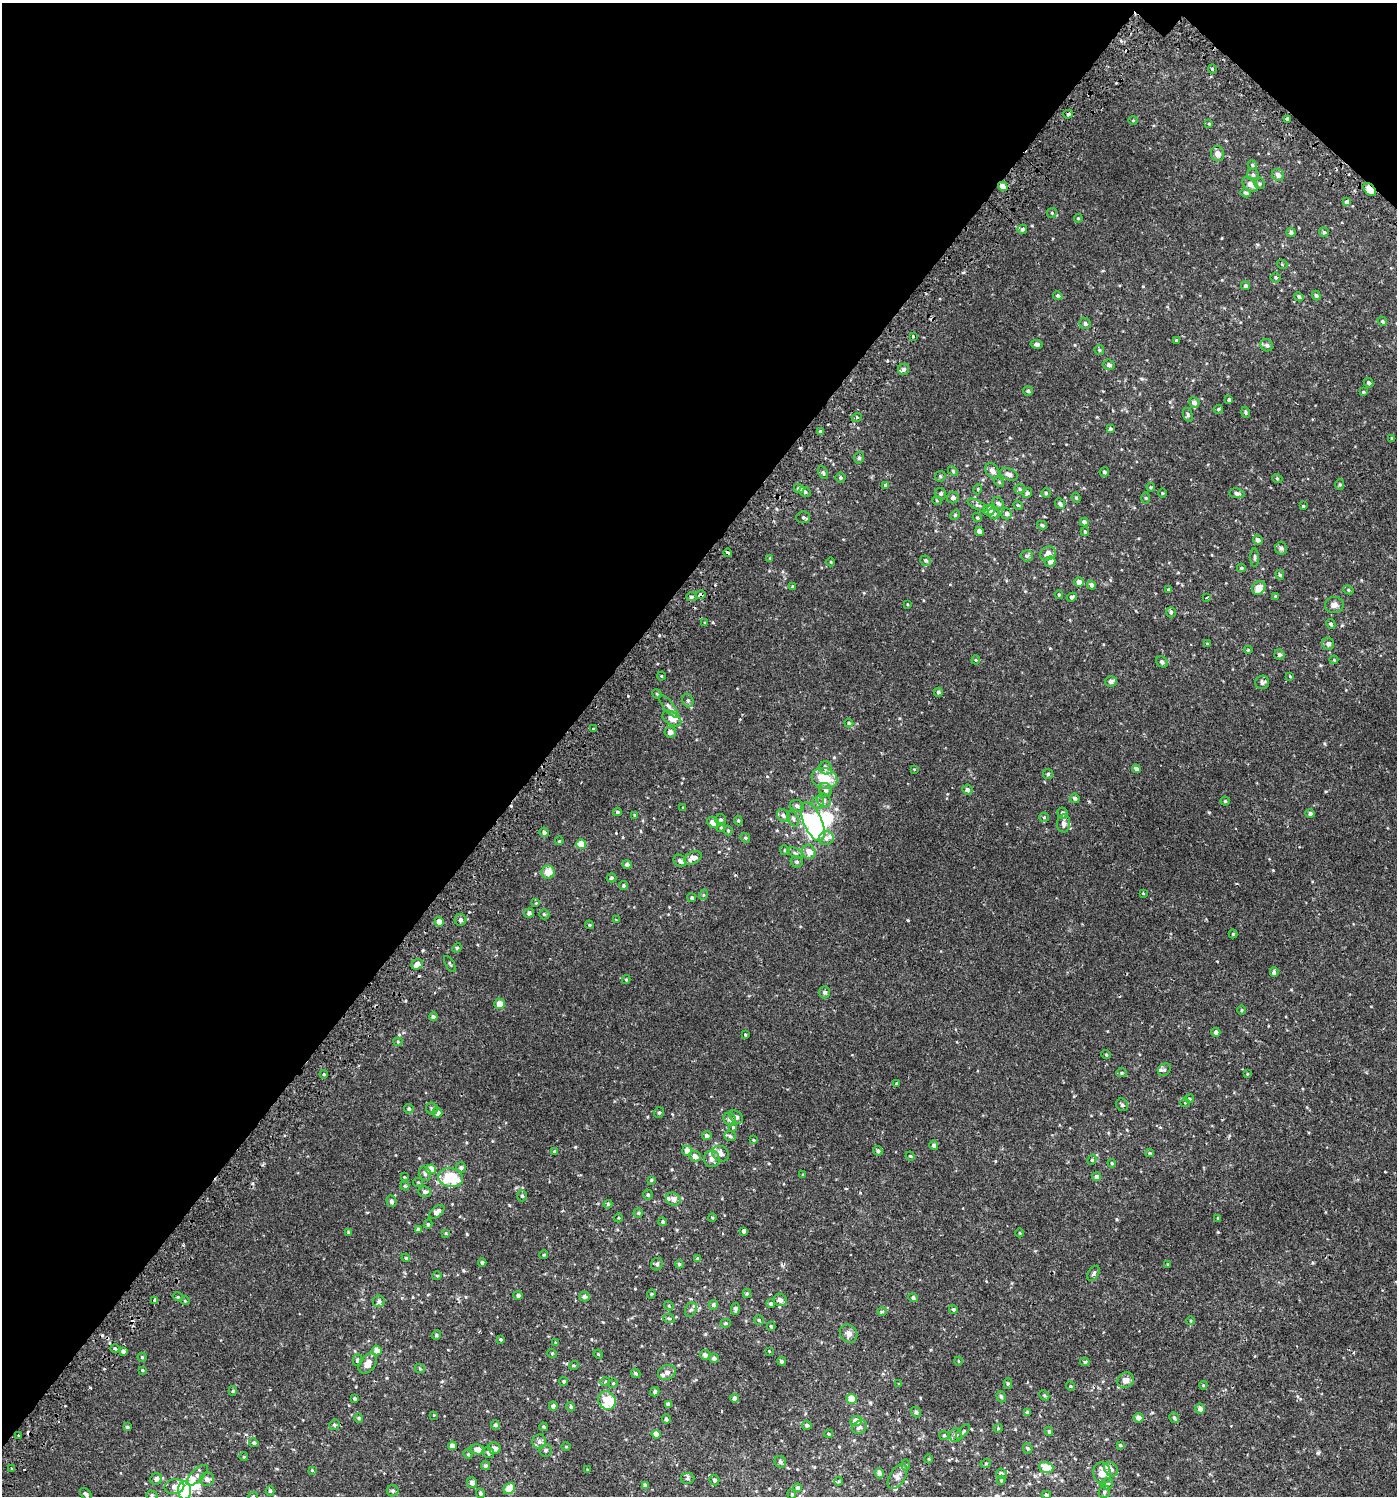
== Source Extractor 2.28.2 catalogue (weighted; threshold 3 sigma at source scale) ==
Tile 2 of 4 x 4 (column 2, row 1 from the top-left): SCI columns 1627-3021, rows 4532-6025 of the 6112 x 6088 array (HDU 1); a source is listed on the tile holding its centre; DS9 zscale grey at full resolution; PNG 1399 x 1498 px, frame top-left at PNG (2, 3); each listed source drawn as its Kron ellipse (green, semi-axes under 4 px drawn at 4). Shown black and unused: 41% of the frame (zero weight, under 2 of 3 exposures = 3% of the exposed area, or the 3 px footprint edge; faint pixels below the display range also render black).
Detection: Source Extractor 2.28.2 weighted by HDU 2 'WHT'; one run over the whole footprint, this tile lists its part. Background 0.00119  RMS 0.0027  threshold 0.0122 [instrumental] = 3 sigma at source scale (4.5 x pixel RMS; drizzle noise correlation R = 1.50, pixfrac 1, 0.0396/0.0396 arcsec/px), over >= 5 px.
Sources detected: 432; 5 inside a brighter object's white glare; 7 cosmic-ray / hot-pixel residue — neither listed nor drawn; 16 inside a brighter listed object's ellipse — not listed separately; the other 404 listed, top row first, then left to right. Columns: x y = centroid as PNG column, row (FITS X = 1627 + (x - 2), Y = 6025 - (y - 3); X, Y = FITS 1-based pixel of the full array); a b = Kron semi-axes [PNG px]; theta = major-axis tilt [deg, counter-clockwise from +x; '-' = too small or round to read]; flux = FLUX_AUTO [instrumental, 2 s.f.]
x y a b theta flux
1212 69 4 3 - 0.26
1068 114 5 4 - 0.51
1288 119 4 3 - 1.7
1133 120 4 3 - 0.21
1209 124 4 4 - 0.27
1217 154 7 6 - 1.4
1252 165 5 4 - 0.35
1253 175 6 6 - 0.52
1278 175 6 5 - 1.3
1250 184 8 6 -42 1.4
1260 184 5 5 - 0.37
1003 186 5 4 - 2.6
1370 189 7 5 -49 3.4
1246 193 5 4 - 0.59
1347 202 4 4 - 2.1
1052 213 5 4 - 0.36
1078 218 4 4 - 0.28
1022 229 5 4 - 0.49
1324 232 5 5 - 0.36
1291 233 4 4 - 0.59
1282 264 5 3 - 0.23
1276 277 5 5 - 0.32
1246 286 4 4 - 0.54
1058 296 5 4 - 0.54
1316 296 5 4 - 0.48
1299 297 5 4 - 0.53
1382 321 5 4 - 0.35
1085 323 6 5 - 0.58
913 336 3 3 - 1.3
1176 340 4 3 - 0.24
1037 344 6 4 -11 0.55
1267 345 6 6 - 0.81
1099 350 5 4 - 0.34
1109 365 6 5 - 0.73
904 369 5 5 - 0.67
1368 383 5 4 - 0.55
1028 391 5 4 - 0.5
1363 392 3 3 - 0.21
1229 400 4 3 - 0.46
1194 403 6 5 - 1
1218 409 4 4 - 0.35
1246 412 5 4 - 0.37
1188 415 7 4 -72 0.46
857 417 5 3 - 0.26
1110 429 4 4 - 0.47
820 432 4 4 - 0.48
1392 438 4 3 - 0.19
859 458 6 4 74 0.47
953 471 6 3 -46 0.26
992 471 8 6 -54 1.4
1104 472 5 4 - 0.45
823 473 7 4 -64 0.39
1009 474 9 6 -21 1.3
940 476 5 5 - 0.39
840 478 5 5 - 0.42
1277 478 5 3 - 0.23
999 482 5 4 - 0.31
1340 484 5 4 - 0.32
885 485 4 3 - 2.1
1151 487 4 4 - 0.27
799 489 5 4 - 0.92
978 489 5 3 - 0.22
1020 489 5 4 - 0.4
805 492 6 4 -29 0.6
1027 493 5 4 - 0.61
1046 493 4 4 - 0.32
1162 493 5 3 - 0.22
1237 493 8 5 -5 0.64
941 494 6 5 - 0.44
953 498 6 5 - 0.73
1076 498 5 4 - 0.31
1145 498 6 4 -89 0.28
937 501 5 3 - 0.2
998 503 6 5 - 0.63
1060 504 5 4 - 0.74
977 505 11 4 -27 0.67
1018 505 5 4 - 0.3
1303 506 3 3 - 0.22
989 510 6 5 - 1.3
994 514 6 5 - 0.68
1006 514 5 5 - 0.88
955 515 5 4 - 0.28
803 517 7 6 - 0.51
977 518 5 4 - 0.27
1084 522 4 4 - 0.73
1042 525 5 3 - 0.36
979 531 4 4 - 1.3
1085 532 4 3 - 0.32
1258 540 5 4 - 0.82
1281 548 6 6 - 0.59
728 553 4 3 - 1.1
1048 554 8 6 30 1.7
1027 556 6 5 - 0.44
770 558 4 3 - 0.2
1255 558 9 4 -89 0.46
926 561 5 5 - 0.48
831 562 4 3 - 0.18
1050 562 5 5 - 1
1241 568 4 4 - 0.34
1280 575 5 4 - 0.41
1079 582 5 4 - 1.5
1091 585 5 4 - 0.93
793 587 4 4 - 0.41
1259 588 7 6 - 2.4
1169 590 4 3 - 0.41
1348 590 5 4 - 0.31
701 595 5 3 - 1.4
1059 595 4 3 - 0.34
1275 596 4 3 - 0.22
691 597 5 4 - 0.48
1072 597 5 4 - 0.59
1207 597 3 2 - 0.21
907 604 4 2 - 0.17
1334 605 9 8 - 1.1
1171 612 5 5 - 0.44
705 623 4 4 - 0.23
1331 624 5 4 - 0.53
1207 644 4 3 - 0.25
1328 644 6 6 - 0.76
1248 650 4 3 - 0.25
1279 655 5 5 - 0.48
976 660 4 4 - 0.24
1334 660 4 4 - 0.26
1162 662 6 5 - 0.54
661 676 4 3 - 0.18
1290 676 4 3 - 0.25
1111 682 6 5 - 0.87
1262 682 7 6 - 0.78
938 692 4 4 - 0.42
657 694 5 4 - 0.27
688 701 7 5 -74 0.59
669 706 14 5 -51 1
672 719 10 6 -32 2.3
849 723 4 4 - 0.35
593 729 3 3 - 0.5
670 732 5 5 - 1.2
826 768 7 6 - 1.1
914 769 4 3 - 0.17
1136 769 4 4 - 0.85
1048 774 5 5 - 0.42
824 778 13 10 -17 7.9
826 790 7 6 - 0.97
967 790 5 5 - 0.75
1075 798 5 4 - 0.51
824 800 7 6 - 0.91
1225 801 4 4 - 0.32
818 803 7 6 - 0.69
797 806 7 5 -23 0.7
683 807 4 3 - 0.17
617 812 4 3 - 0.38
1062 813 5 5 - 0.62
1310 813 4 4 - 0.67
635 815 4 3 - 0.25
783 815 7 6 - 0.86
1044 817 5 4 - 0.29
793 818 8 5 -64 0.57
721 820 5 5 - 0.49
738 821 5 4 - 0.29
713 822 6 5 - 1.8
813 822 21 9 -66 20
1064 823 9 6 87 1.2
721 827 4 4 - 0.32
728 831 5 3 - 0.33
544 832 5 4 - 0.63
745 838 5 4 - 0.32
826 838 7 7 - 1.2
559 841 4 3 - 0.19
581 844 5 5 - 3
785 850 5 4 - 0.31
809 852 7 6 - 2.1
795 853 8 4 -28 0.57
693 858 9 5 26 1.7
680 861 7 5 -42 0.8
797 862 6 5 - 0.51
627 864 4 4 - 0.84
548 872 6 6 - 3
611 878 5 4 - 0.48
624 886 4 4 - 0.33
1143 893 4 3 - 0.19
703 895 5 3 - 0.24
692 898 4 4 - 0.36
536 903 4 4 - 0.2
529 913 5 4 - 0.72
544 914 5 5 - 0.4
460 920 6 6 - 0.69
616 920 3 2 - 0.35
439 922 5 4 - 1.6
589 925 4 3 - 0.26
1233 934 4 4 - 0.25
457 948 5 4 - 0.32
417 964 6 5 - 1.7
450 964 9 3 -60 0.3
1274 972 4 3 - 0.75
626 980 4 4 - 0.32
825 992 6 5 - 0.83
500 1004 5 5 - 2.2
1241 1010 4 3 - 0.24
433 1017 4 4 - 0.53
1216 1032 4 4 - 0.81
745 1035 3 3 - 0.3
398 1042 4 4 - 0.27
1106 1054 5 3 - 0.25
1164 1070 7 5 45 0.49
1122 1073 5 4 - 0.35
324 1074 4 4 - 0.29
1247 1074 4 3 - 0.21
896 1084 3 2 - 0.26
1189 1099 4 4 - 0.41
1185 1103 5 4 - 0.27
1122 1105 7 5 -55 0.66
409 1109 5 4 - 0.41
432 1109 6 5 - 0.54
437 1113 5 4 - 1.6
659 1113 5 5 - 0.37
736 1117 8 5 -41 0.72
730 1119 7 6 - 0.82
733 1127 4 4 - 0.27
707 1136 5 4 - 0.76
730 1136 6 4 -20 0.49
754 1140 4 3 - 0.22
934 1145 5 4 - 0.6
555 1151 3 3 - 0.4
687 1151 5 5 - 2.2
878 1151 5 4 - 0.59
1149 1153 4 3 - 0.23
720 1154 9 7 -32 1.4
695 1156 6 5 - 1.3
910 1156 5 4 - 0.23
712 1159 8 8 - 1.2
1092 1160 5 4 - 0.31
1112 1163 4 3 - 0.27
461 1168 5 5 - 0.58
431 1169 5 5 - 3.5
425 1174 7 5 -74 0.72
803 1175 4 4 - 0.3
404 1177 3 2 - 0.3
1097 1177 4 4 - 0.84
451 1178 12 9 -11 13
651 1180 3 3 - 0.28
418 1182 5 4 - 0.28
405 1186 4 4 - 0.32
425 1192 6 5 - 0.73
648 1195 5 4 - 0.41
522 1196 5 5 - 0.46
673 1199 7 6 - 1.1
391 1201 6 5 - 0.64
608 1204 4 4 - 0.29
437 1212 9 5 39 1.4
638 1213 4 4 - 0.36
712 1217 4 3 - 0.22
618 1218 4 3 - 0.22
1218 1218 3 3 - 0.47
663 1222 4 4 - 0.48
428 1224 4 4 - 0.34
418 1229 4 4 - 0.65
743 1231 3 3 - 27
348 1233 4 3 - 0.32
446 1233 3 3 - 0.22
1020 1233 4 3 - 0.23
544 1255 4 3 - 0.28
406 1258 4 3 - 0.24
698 1259 4 4 - 0.57
482 1262 4 3 - 0.4
657 1264 6 5 - 0.52
679 1264 4 4 - 0.33
1168 1264 4 3 - 0.19
1094 1273 8 5 58 0.6
437 1276 4 4 - 0.28
747 1293 5 4 - 0.33
651 1294 4 4 - 0.25
518 1295 4 4 - 0.6
178 1297 5 3 - 0.22
585 1297 5 5 - 0.67
913 1298 5 4 - 0.64
155 1300 4 3 - 2.4
780 1300 7 6 - 0.94
185 1301 5 3 - 0.21
379 1301 6 5 - 0.66
771 1304 4 4 - 0.44
713 1305 5 4 - 0.63
669 1306 5 4 - 0.27
735 1309 6 4 85 0.65
953 1309 4 4 - 0.45
691 1310 7 5 65 0.56
882 1311 5 4 - 0.32
669 1319 6 3 -20 0.33
759 1320 5 4 - 0.33
1191 1321 4 3 - 0.21
725 1323 5 4 - 0.35
771 1326 4 3 - 0.34
848 1334 10 8 -49 1.2
436 1335 5 4 - 0.32
500 1339 3 3 - 0.34
556 1343 4 3 - 0.34
115 1349 5 3 - 0.29
377 1350 5 5 - 2
123 1351 4 4 - 0.56
769 1351 3 3 - 0.17
552 1353 5 3 - 0.23
598 1354 5 4 - 0.24
705 1355 5 5 - 0.93
142 1357 4 4 - 0.31
714 1358 5 4 - 0.81
357 1360 5 5 - 0.61
781 1361 4 4 - 0.61
958 1361 4 3 - 0.18
1085 1362 5 4 - 0.39
368 1364 11 7 53 2.2
574 1365 5 3 - 0.28
420 1369 5 3 - 0.24
142 1370 4 3 - 0.22
667 1372 9 7 19 1.1
636 1373 5 4 - 0.38
1126 1380 8 7 - 1.3
564 1381 4 4 - 0.38
605 1382 5 3 - 0.29
613 1383 5 4 - 0.32
1008 1383 5 4 - 0.34
899 1384 4 4 - 0.33
1203 1385 4 4 - 0.22
1070 1386 4 4 - 0.28
233 1391 5 4 - 0.35
655 1392 5 4 - 0.55
1044 1395 5 4 - 0.3
1001 1397 6 4 -72 0.4
734 1398 4 4 - 0.81
355 1399 3 3 - 0.42
852 1399 5 5 - 4.3
607 1401 9 8 - 3.3
668 1404 4 4 - 0.69
553 1406 4 4 - 0.77
571 1407 5 4 - 0.42
1200 1409 5 4 - 1.2
916 1412 5 4 - 0.62
1027 1412 4 4 - 0.54
434 1415 3 3 - 0.16
359 1418 5 4 - 0.33
1139 1418 5 4 - 1.4
1174 1418 5 4 - 0.57
666 1419 5 4 - 0.53
856 1421 6 5 - 2.3
334 1425 5 5 - 0.49
495 1425 5 4 - 0.54
807 1425 5 4 - 0.53
127 1427 4 3 - 0.32
543 1427 4 3 - 0.28
859 1427 8 6 35 0.86
998 1428 4 4 - 0.27
1049 1431 5 4 - 0.41
963 1432 9 3 49 0.39
656 1434 4 4 - 1.9
829 1434 4 4 - 0.26
944 1435 5 4 - 0.28
955 1435 7 6 - 0.82
18 1436 3 2 - 0.26
539 1442 7 7 - 0.85
254 1443 5 4 - 0.46
1120 1445 3 3 - 0.25
452 1446 4 4 - 1.9
566 1447 5 3 - 0.21
494 1448 6 5 - 1.2
1028 1448 5 4 - 0.38
478 1449 7 5 -13 2.3
545 1450 6 6 - 0.55
488 1452 6 5 - 0.54
468 1454 5 4 - 0.29
244 1457 4 3 - 0.2
929 1459 4 3 - 0.21
780 1462 6 5 - 0.61
986 1463 5 3 - 0.23
906 1465 6 4 -90 0.3
485 1466 4 4 - 0.6
1046 1467 7 5 -18 3.8
11 1469 3 3 - 0.56
1111 1469 8 6 -53 1.2
312 1470 3 3 - 0.22
588 1470 3 3 - 0.24
879 1473 5 4 - 0.94
1102 1473 11 8 -79 2.3
1001 1474 5 5 - 0.79
197 1475 13 6 44 1.1
898 1476 14 8 58 1.6
687 1478 7 5 1 0.51
156 1479 6 5 - 0.85
207 1479 7 6 - 1.1
714 1480 5 4 - 0.62
1001 1480 5 4 - 0.28
839 1481 4 3 - 0.25
472 1483 5 5 - 1.2
1107 1484 6 5 - 0.55
645 1485 4 4 - 0.61
174 1487 10 7 12 1.6
797 1488 4 4 - 0.59
509 1489 6 5 - 4.5
184 1490 9 6 -86 19
270 1491 5 4 - 0.42
393 1491 5 5 - 0.46
1104 1492 6 5 - 0.53
480 1493 5 4 - 0.51
86 1494 7 4 -45 0.61
792 1494 5 4 - 0.35
152 1495 6 4 -20 0.4
1046 1495 4 4 - 0.32
253 1496 5 4 - 0.27
Overlapping masked pixels (flux is a lower limit): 4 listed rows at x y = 1003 186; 1370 189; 728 553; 701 595
Isophote crosses this tile's border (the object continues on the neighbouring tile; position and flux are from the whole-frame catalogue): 2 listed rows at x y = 184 1490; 253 1496
Unlisted compact peaks at least as high as the median listed source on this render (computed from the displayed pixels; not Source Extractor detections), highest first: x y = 1318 1453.